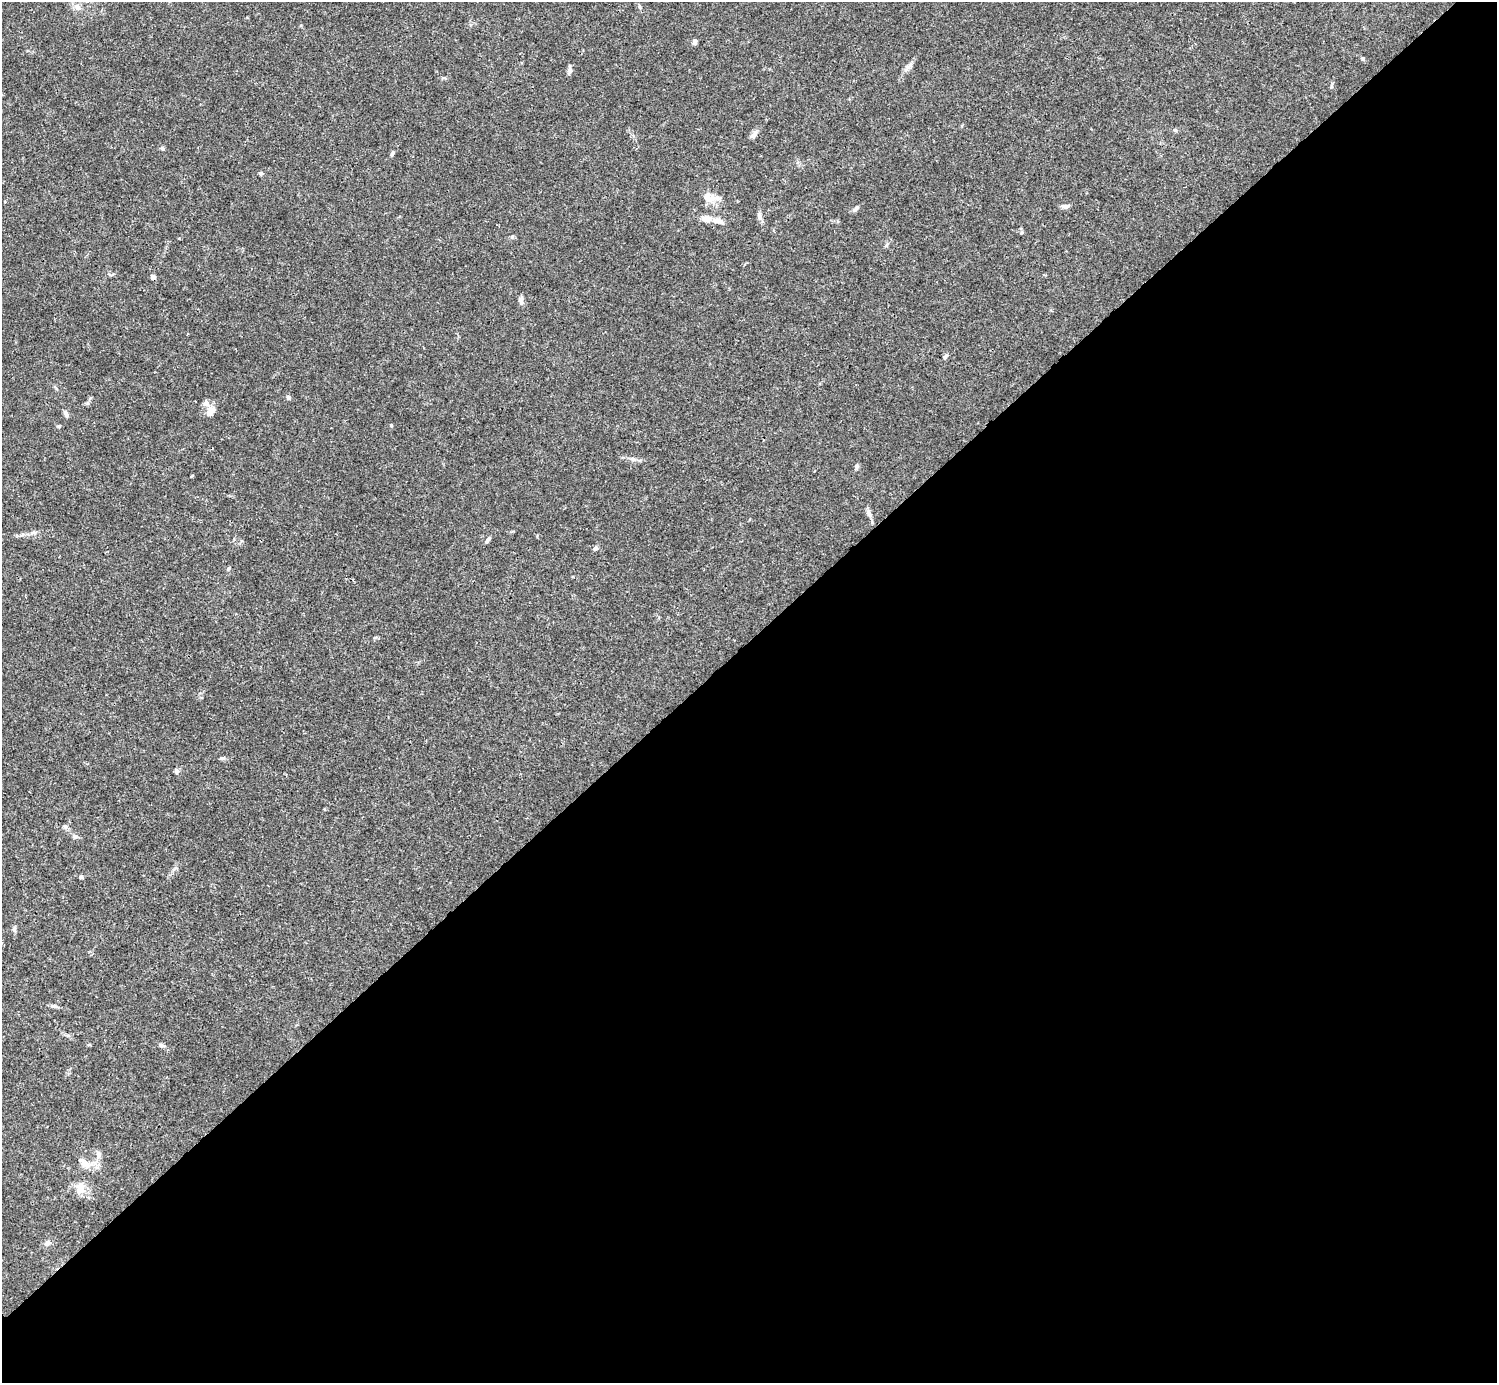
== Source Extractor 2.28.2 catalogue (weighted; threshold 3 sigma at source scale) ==
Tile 12 of 4 x 4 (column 4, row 3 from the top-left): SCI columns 4485-5979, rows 1539-2919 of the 5982 x 5981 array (HDU 1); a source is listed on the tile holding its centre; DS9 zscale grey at full resolution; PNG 1499 x 1385 px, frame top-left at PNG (2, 2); no overlay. Shown black and unused: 54% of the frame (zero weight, under 3 of 4 exposures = <1% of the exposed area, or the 3 px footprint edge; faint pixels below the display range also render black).
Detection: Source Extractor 2.28.2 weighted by HDU 2 'WHT'; one run over the whole footprint, this tile lists its part. Background 0.0165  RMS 0.0022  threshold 0.00978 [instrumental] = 3 sigma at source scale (4.5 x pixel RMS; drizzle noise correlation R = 1.50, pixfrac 1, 0.05/0.05 arcsec/px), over >= 5 px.
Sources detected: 45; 2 inside a brighter listed object's ellipse — not listed separately; the other 43 listed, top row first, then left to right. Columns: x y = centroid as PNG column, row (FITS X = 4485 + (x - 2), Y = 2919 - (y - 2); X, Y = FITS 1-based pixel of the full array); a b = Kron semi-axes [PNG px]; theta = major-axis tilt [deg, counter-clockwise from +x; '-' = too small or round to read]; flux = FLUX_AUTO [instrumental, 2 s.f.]
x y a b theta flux
78 7 10 8 -72 1.1
640 7 6 4 -71 0.28
695 42 6 5 - 0.56
909 66 13 5 41 0.81
570 70 9 6 79 0.63
1175 130 6 3 -18 0.28
754 134 12 6 59 0.86
162 149 6 4 -33 0.32
392 154 6 4 59 0.39
261 173 5 5 - 0.33
709 199 29 8 11 2
1065 206 9 6 2 0.68
856 208 9 5 48 0.66
759 216 10 6 90 0.68
707 219 11 8 -12 1.6
1022 232 5 3 - 0.24
153 277 6 5 - 0.55
521 300 11 6 88 0.67
945 357 6 5 - 0.35
288 397 6 5 - 0.45
206 403 9 9 - 0.93
210 412 13 8 49 1.5
66 413 10 5 -67 0.6
59 426 5 4 - 0.23
632 459 7 4 -18 0.43
857 466 6 6 - 0.4
869 514 13 5 -74 0.81
34 533 9 4 9 0.53
487 540 8 4 51 0.56
595 548 7 5 20 0.5
229 568 5 3 - 0.25
221 758 7 4 0 0.33
176 771 7 6 - 0.49
65 826 6 5 - 0.39
75 837 6 6 - 0.48
81 877 5 5 - 0.33
14 929 9 5 87 0.47
54 1006 10 4 -5 0.49
161 1045 8 5 -18 0.45
98 1154 10 6 -75 0.76
83 1164 16 8 -59 1.7
80 1188 17 10 71 2.1
47 1243 7 6 - 0.65
Unlisted compact peaks at least as high as the median listed source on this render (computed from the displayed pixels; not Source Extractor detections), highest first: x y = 391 425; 1363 59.